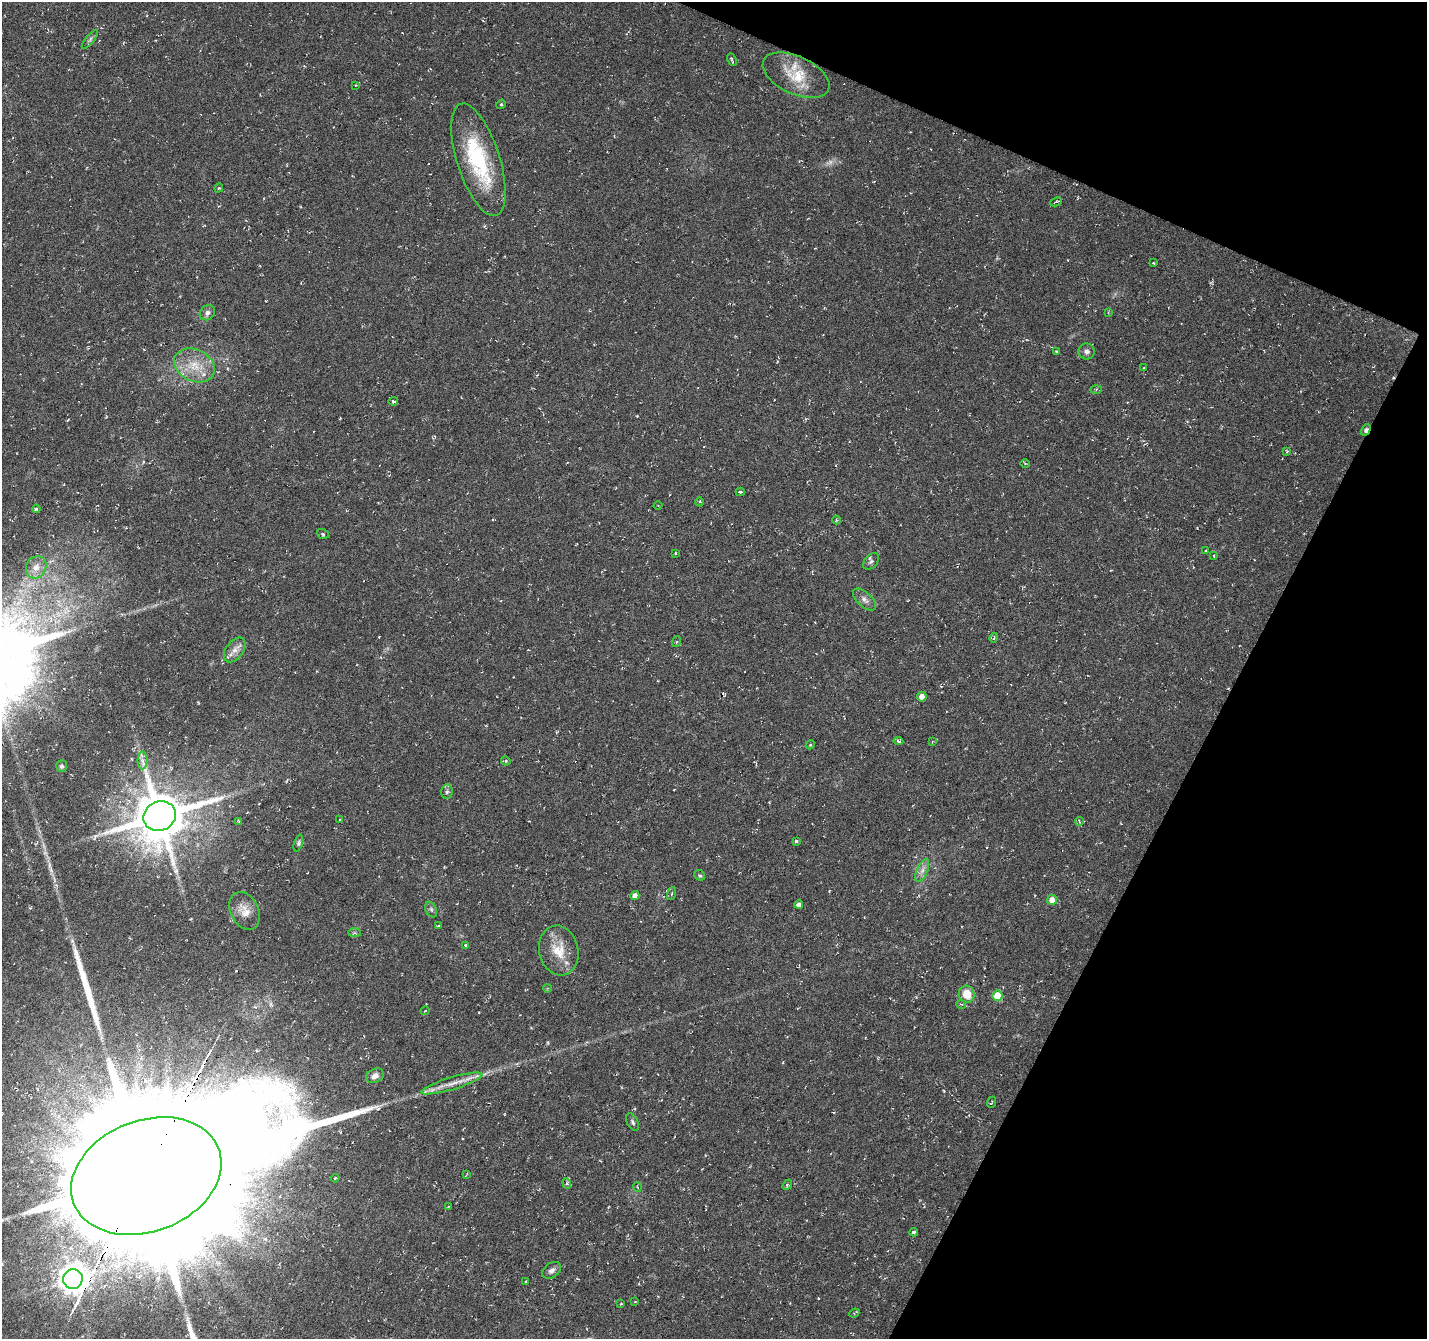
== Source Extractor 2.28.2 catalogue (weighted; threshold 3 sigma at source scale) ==
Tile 8 of 4 x 4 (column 4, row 2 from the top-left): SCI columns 4276-5700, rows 2875-4211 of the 5707 x 5815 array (HDU 1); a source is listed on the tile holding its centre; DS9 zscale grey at full resolution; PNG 1429 x 1341 px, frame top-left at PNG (2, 2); each listed source drawn as its Kron ellipse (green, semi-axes under 4 px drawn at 4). Shown black and unused: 21% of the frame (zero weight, under 3 of 6 exposures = <1% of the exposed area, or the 3 px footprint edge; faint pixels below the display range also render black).
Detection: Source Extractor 2.28.2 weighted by HDU 2 'WHT'; one run over the whole footprint, this tile lists its part. Background 0.00531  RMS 0.004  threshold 0.0163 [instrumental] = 3 sigma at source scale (4.09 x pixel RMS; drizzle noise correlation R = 1.36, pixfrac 0.8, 0.0396/0.0396 arcsec/px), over >= 5 px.
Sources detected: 89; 1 too faint to see at this stretch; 1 inside a brighter object's white glare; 1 long thin detection or spike segment (spike, bleed or trail) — neither listed nor drawn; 2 inside a brighter listed object's ellipse — not listed separately; the other 84 listed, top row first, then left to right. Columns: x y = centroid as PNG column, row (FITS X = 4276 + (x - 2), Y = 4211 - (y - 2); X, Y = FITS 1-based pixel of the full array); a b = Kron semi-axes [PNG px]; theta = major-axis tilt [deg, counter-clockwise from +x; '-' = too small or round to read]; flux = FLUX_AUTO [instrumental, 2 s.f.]
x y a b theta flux
90 39 11 4 50 0.87
732 60 7 3 -65 0.59
796 75 36 19 -25 12
355 85 4 3 - 0.28
501 104 5 4 - 0.47
478 160 59 21 -72 32
219 188 5 4 - 0.43
1056 202 6 4 25 0.84
1153 263 4 3 - 0.31
1108 312 3 3 - 0.34
207 313 8 7 - 1.4
1056 351 3 2 - 0.45
1087 351 8 8 - 1.4
194 365 21 15 -27 8.7
1144 368 3 2 - 0.35
1096 389 5 3 - 0.46
393 401 5 3 - 0.58
1366 430 6 4 62 1.7
1287 451 3 3 - 0.43
1025 464 4 3 - 0.39
740 492 4 4 - 0.47
700 502 4 3 - 0.4
658 506 4 3 - 0.28
36 509 4 4 - 0.6
836 520 4 3 - 0.35
323 534 6 4 -18 0.65
1206 550 3 2 - 0.3
676 553 3 2 - 0.29
1214 555 4 3 - 0.48
871 561 9 6 47 0.99
36 567 11 10 - 3.5
864 599 14 7 -43 1.8
994 638 5 3 - 0.52
676 642 5 3 - 0.39
235 650 14 8 53 2.8
922 697 5 4 - 1.9
898 741 5 4 - 0.72
932 742 4 2 - 0.25
810 745 4 3 - 0.38
143 760 9 5 -90 1.3
506 761 5 4 - 0.48
62 766 6 5 - 0.82
447 792 7 5 87 0.96
160 816 16 14 23 2000
340 820 4 3 - 0.38
239 821 4 4 - 0.48
1079 821 4 2 - 0.3
796 841 4 3 - 0.74
298 843 9 4 73 0.74
922 870 12 5 67 1.8
700 875 6 5 - 0.56
672 893 7 3 71 0.46
635 896 4 4 - 2.1
1052 900 5 5 - 3.3
799 905 4 4 - 1.8
431 909 8 5 -63 0.8
245 911 20 14 -64 4.6
438 926 3 3 - 0.39
354 933 6 3 0 0.52
466 945 4 3 - 1.3
559 950 25 19 -77 8.9
548 988 4 3 - 0.28
967 994 8 7 - 6
997 996 5 5 - 8.2
961 1004 5 3 - 0.35
425 1011 4 3 - 0.36
375 1076 9 6 23 2.2
452 1083 32 6 17 5
991 1102 6 2 67 0.35
633 1122 9 5 -64 0.84
466 1175 4 2 - 0.39
146 1176 78 55 21 25000
335 1178 4 3 - 0.38
567 1183 5 4 - 0.65
787 1185 6 4 48 0.52
637 1187 5 3 - 0.31
448 1206 3 3 - 0.57
914 1232 4 3 - 0.99
552 1270 10 7 36 1.6
73 1279 10 9 - 470
525 1281 3 2 - 0.25
635 1301 4 2 - 0.23
621 1303 4 2 - 0.23
854 1313 5 2 - 0.36
Overlapping masked pixels (flux is a lower limit): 1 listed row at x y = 1366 430
Isophote crosses this tile's border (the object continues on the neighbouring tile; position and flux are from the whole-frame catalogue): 1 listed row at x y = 146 1176